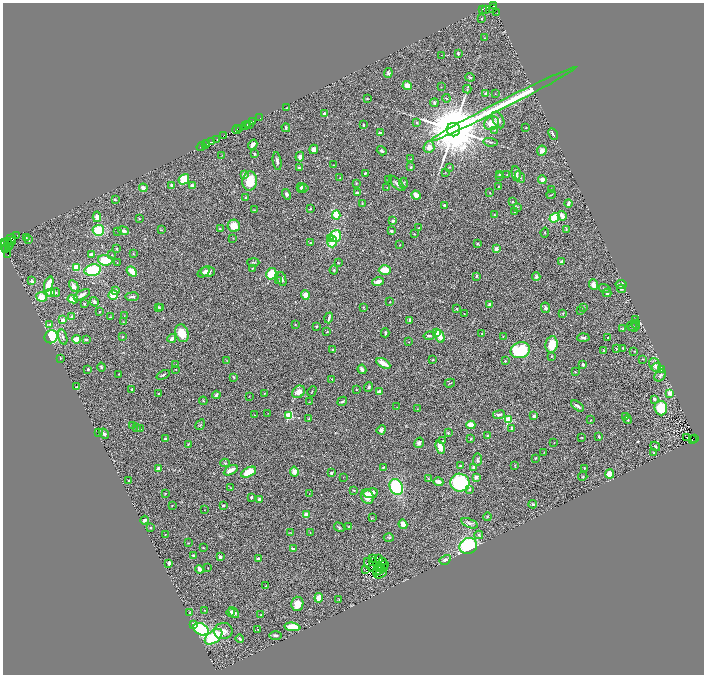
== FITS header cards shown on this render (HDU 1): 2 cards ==
NAXIS1  =                 1403
NAXIS2  =                 1344

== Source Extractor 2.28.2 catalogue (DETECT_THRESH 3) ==
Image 1403 x 1344 px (HDU 1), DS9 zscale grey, zoomed out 1/2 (1 PNG px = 2 x 2 image px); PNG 706 x 676 px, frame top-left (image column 2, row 1343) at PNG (3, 3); each listed source drawn as its Kron ellipse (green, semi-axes under 4 px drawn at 4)
Background 0.614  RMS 0.044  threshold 0.132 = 3 sigma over >= 5 px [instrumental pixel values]
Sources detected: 435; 37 cannot appear on this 1/2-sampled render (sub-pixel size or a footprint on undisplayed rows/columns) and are neither listed nor drawn; the other 398 listed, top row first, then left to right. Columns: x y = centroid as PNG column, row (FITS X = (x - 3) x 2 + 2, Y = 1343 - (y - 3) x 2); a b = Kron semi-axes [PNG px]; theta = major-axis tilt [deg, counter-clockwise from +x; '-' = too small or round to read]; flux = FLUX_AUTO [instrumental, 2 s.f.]
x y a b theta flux
493 5 2 2 - 96
482 9 3 2 - 33
486 9 2 1 - 1.7
492 9 3 1 - 85
496 13 3 1 - 5
482 18 3 2 - 5.9
485 38 3 2 - 3.8
458 53 4 2 - 10
442 55 2 1 - 1.9
388 73 5 3 - 12
470 77 5 3 - 7.9
407 86 4 4 - 73
441 87 2 1 - 2
467 89 4 2 - 7.4
486 93 4 3 - 17
495 94 2 2 - 3
446 98 4 3 - 8
367 99 3 2 - 5.3
434 103 4 3 - 15
503 104 81 3 27 1100
286 108 3 2 - 4.2
325 113 3 2 - 13
260 118 2 1 - 10
498 120 9 5 -64 33
252 122 3 2 - 82
417 123 3 3 - 9.2
492 123 8 6 32 98
247 124 2 1 - 37
250 124 2 1 - 150
245 125 2 1 - 21
363 125 3 2 - 13
286 128 4 2 - 11
526 128 3 2 - 3.9
240 129 3 1 - 210
237 130 4 2 - 560
453 130 7 6 - 83000
495 130 3 3 - 5.7
381 133 3 2 - 16
553 134 6 2 -63 23
224 136 3 2 - 7.1
217 140 2 1 - 21
212 142 3 2 - 450
490 142 7 3 -5 11
207 144 3 2 - 160
205 145 2 1 - 46
253 145 5 3 - 37
201 146 5 1 - 57
429 147 6 5 - 57
314 149 5 4 - 43
382 151 5 3 - 12
542 151 5 5 - 40
254 154 2 2 - 12
222 155 3 2 - 3.2
300 157 5 4 - 28
411 159 2 2 - 2.6
277 161 9 3 -81 23
334 165 4 2 - 5.3
411 167 4 3 - 8.4
449 167 3 2 - 3.9
299 168 2 2 - 16
445 172 2 2 - 3.1
365 173 2 2 - 19
499 174 3 2 - 7.7
516 174 8 4 -81 24
244 175 4 3 - 32
507 175 2 1 - 3.5
500 176 3 3 - 8.2
520 177 6 3 -58 11
340 178 2 2 - 4.4
184 179 6 4 49 150
389 179 2 1 - 2.8
542 180 4 4 - 52
250 181 9 7 81 190
356 183 3 2 - 4.5
397 183 10 4 -45 26
404 183 5 2 - 7.8
171 185 3 3 - 16
193 186 4 4 - 30
498 186 2 2 - 4.1
301 187 4 3 - 15
387 187 2 1 - 2.4
143 188 4 3 - 39
303 189 5 4 - 19
552 189 3 2 - 4.9
358 193 4 3 - 16
490 193 2 2 - 3.3
287 194 5 4 - 19
416 195 5 3 - 51
551 195 5 2 - 4.9
245 198 3 2 - 11
115 199 3 2 - 6.6
513 202 3 2 - 9.4
362 203 2 2 - 4.5
568 203 4 2 - 24
444 205 3 2 - 21
517 207 3 3 - 6.7
310 209 3 2 - 6.5
254 210 3 2 - 3
515 211 4 2 - 4.8
494 214 2 2 - 5.6
336 215 4 4 - 160
562 216 5 3 - 74
97 217 5 4 - 44
139 218 3 2 - 5.6
554 218 5 3 - 300
393 221 3 2 - 18
234 226 6 6 - 110
419 228 3 3 - 7.2
220 229 3 2 - 8.1
566 229 3 2 - 5.5
98 230 6 5 - 240
161 230 3 2 - 7
117 231 2 1 - 2.6
124 231 5 3 - 31
391 231 3 3 - 21
545 233 5 2 - 3.8
414 234 2 2 - 3.1
17 235 2 1 - 11
335 236 6 5 - 290
26 237 2 2 - 3.8
233 238 3 2 - 3.6
10 239 5 3 - 530
29 239 4 3 - 7.2
331 239 3 2 - 40
4 242 3 1 - 290
7 242 3 2 - 370
12 242 2 1 - 52
332 242 6 5 - 130
310 243 3 2 - 4.5
9 244 3 1 - 92
477 244 3 3 - 8.8
400 245 2 1 - 4.1
5 246 7 3 -77 610
8 247 3 2 - 390
117 249 3 3 - 7.2
496 249 3 3 - 37
6 250 2 1 - 100
133 253 4 3 - 7.8
8 254 2 1 - 2.9
92 254 4 3 - 22
112 255 3 2 - 3.1
105 260 7 5 -6 200
117 262 3 2 - 4.5
253 262 6 2 0 7
562 262 3 3 - 35
338 263 3 2 - 5.7
76 267 4 3 - 110
252 268 3 2 - 5.4
93 270 8 5 12 390
334 270 4 3 - 8.6
385 270 6 4 1 100
132 271 6 4 -48 93
204 272 6 3 36 26
208 272 7 5 0 54
271 274 6 5 - 220
476 276 3 2 - 11
536 276 4 3 - 14
282 279 7 3 -76 16
32 281 3 3 - 22
278 281 2 2 - 3
378 282 6 3 17 43
49 284 8 4 71 120
621 284 5 3 - 42
594 285 5 4 - 65
74 286 6 4 -62 43
605 288 6 3 -13 14
621 289 4 3 - 16
116 290 4 4 - 11
51 292 3 3 - 100
56 293 4 4 - 11
607 293 4 4 - 21
82 295 9 3 29 29
113 295 5 4 - 110
305 295 5 4 - 44
42 297 5 5 - 88
132 297 6 3 6 23
73 299 5 4 - 77
94 302 5 4 - 21
390 302 2 2 - 4.1
85 304 3 2 - 7.9
489 304 3 2 - 21
158 307 3 3 - 5.9
363 307 2 2 - 7.9
583 307 3 2 - 4.4
161 308 3 3 - 8.1
545 308 5 4 - 18
457 309 3 2 - 6.4
581 311 3 2 - 2.8
100 312 2 2 - 4.8
563 313 3 3 - 6.1
464 314 2 1 - 2.4
124 316 2 2 - 3
72 317 3 3 - 27
111 317 4 2 - 9.3
329 318 5 2 - 17
635 319 3 3 - 7
63 320 4 3 - 37
410 320 3 2 - 11
123 322 3 2 - 3.7
50 324 3 3 - 14
295 324 3 2 - 3.8
636 324 5 2 - 7.7
316 326 2 2 - 29
632 326 5 4 - 13
634 327 5 3 - 12
623 329 3 3 - 10
327 332 2 2 - 5.5
436 332 4 3 - 110
182 333 9 6 -71 130
385 333 4 2 - 12
482 333 2 2 - 5.1
429 336 5 3 - 17
440 336 7 4 -73 78
503 336 3 2 - 4.3
51 337 7 6 - 310
63 337 8 4 -75 24
123 337 3 2 - 6.6
608 337 3 2 - 6
172 338 4 3 - 33
583 338 6 3 3 16
76 339 4 4 - 83
86 339 4 3 - 13
409 342 2 2 - 3.9
552 344 8 6 81 130
623 348 3 2 - 4.8
333 349 2 2 - 19
616 349 3 2 - 4.8
520 350 10 8 14 500
604 350 4 2 - 5.1
634 351 3 2 - 3.8
552 356 3 3 - 6.8
60 358 3 2 - 4.2
643 359 3 2 - 3.6
433 360 2 2 - 6.6
226 361 3 2 - 3.2
505 361 2 2 - 5.3
383 363 8 3 -31 100
176 364 2 2 - 2.3
583 365 3 3 - 24
655 365 7 5 -60 39
101 367 4 2 - 18
657 368 5 4 - 15
88 369 2 2 - 28
176 369 2 1 - 3.6
362 369 5 3 - 29
661 370 4 3 - 11
575 372 2 1 - 4.6
118 374 2 2 - 3.5
163 375 7 2 26 14
660 375 6 5 - 21
234 377 3 2 - 11
332 379 2 2 - 3.2
450 383 5 2 - 5.7
76 386 2 1 - 3.9
369 387 5 3 - 14
132 389 2 2 - 6
356 390 2 2 - 3.9
312 391 5 1 - 4.5
299 392 7 5 41 64
379 392 3 3 - 63
265 393 3 2 - 5.6
670 393 4 4 - 47
159 394 3 2 - 6.7
216 395 4 2 - 22
249 396 3 2 - 3.2
654 399 3 3 - 17
203 401 4 3 - 7
342 401 5 2 - 12
309 402 3 2 - 4.6
577 406 7 3 -37 24
397 407 3 1 - 2.8
661 408 7 6 - 270
417 409 2 2 - 3
268 413 2 2 - 2.4
254 415 2 2 - 4.8
289 415 3 3 - 450
499 415 6 3 8 21
534 416 2 2 - 22
626 417 4 2 - 5.7
309 419 4 3 - 10
508 420 3 3 - 280
591 420 3 2 - 3.4
628 420 4 2 - 7.5
133 425 3 2 - 7.3
200 425 6 3 58 10
471 425 4 3 - 110
136 428 2 2 - 5.5
512 428 3 3 - 13
140 429 3 2 - 5.6
381 430 5 3 - 22
99 433 3 3 - 6.6
448 433 3 2 - 9.8
104 434 6 3 -43 22
488 436 3 3 - 13
599 436 3 2 - 11
581 437 3 2 - 4.3
686 437 2 1 - 1.3
165 438 3 2 - 9.7
471 438 2 2 - 7.8
695 438 2 1 - 7
692 440 2 1 - 2.3
443 441 3 2 - 5.5
554 442 2 1 - 3.4
419 443 5 4 - 29
188 444 3 2 - 7.9
655 446 5 3 - 12
440 447 7 4 -71 84
544 452 3 2 - 2.7
654 453 2 2 - 4.1
535 458 3 2 - 5.6
478 460 6 4 83 17
225 463 4 3 - 8.4
515 465 3 2 - 4.9
460 466 3 2 - 5.8
383 467 3 2 - 5.5
474 467 4 3 - 34
585 468 3 3 - 7.1
158 469 3 3 - 57
231 470 8 3 28 89
249 472 8 4 26 170
294 472 5 4 - 48
331 473 2 2 - 34
609 474 4 4 - 100
583 476 5 3 - 7.6
343 477 2 1 - 2
476 477 3 3 - 42
428 479 3 2 - 2.7
129 481 3 2 - 9.3
438 482 5 3 - 54
460 483 9 9 - 680
396 487 8 6 -67 500
231 488 3 3 - 5.4
353 490 3 2 - 4.2
469 490 3 3 - 14
371 493 7 4 10 100
165 494 3 2 - 3.6
309 494 3 1 - 2.7
251 497 3 2 - 13
367 497 7 6 - 83
259 500 3 2 - 32
533 504 4 3 - 9.2
172 505 2 1 - 2.5
223 505 2 2 - 12
204 510 2 1 - 2.3
307 515 2 2 - 170
487 517 4 3 - 6.9
372 518 3 2 - 3.9
145 520 4 3 - 25
469 523 9 4 -20 26
403 524 4 4 - 72
151 527 3 3 - 7.2
339 527 6 2 -30 8.1
348 527 3 2 - 4.2
290 533 3 2 - 3.8
310 533 2 2 - 2.7
165 534 2 2 - 3.5
479 535 4 4 - 12
389 537 5 2 - 6.3
188 543 2 1 - 5.1
468 546 9 7 23 760
203 548 3 2 - 6.7
293 549 3 2 - 24
193 555 3 3 - 9.6
220 557 4 3 - 17
372 558 2 1 - 5.1
258 559 4 3 - 16
378 559 3 2 - 1.3
445 560 6 4 30 23
372 561 2 1 - 5.6
382 562 3 1 - 2.4
169 563 3 3 - 19
385 564 2 1 - 7.5
370 565 7 2 -56 5.8
208 568 2 1 - 3.4
379 568 2 1 - 3.5
385 568 2 1 - 5.6
200 569 4 3 - 27
366 569 2 1 - 4
379 570 6 2 27 1.9
376 571 3 2 - 3.6
381 573 7 2 29 1.7
266 586 3 2 - 3.5
319 598 5 4 - 85
339 600 3 2 - 4.5
297 604 7 6 - 80
205 610 2 1 - 2.7
231 612 4 3 - 32
189 613 3 3 - 7.2
234 613 6 3 -50 31
261 615 2 2 - 7.5
194 625 3 3 - 51
292 627 8 4 -6 200
201 629 8 5 -30 580
257 630 3 2 - 3.7
223 631 9 8 - 58
275 635 6 3 -1 14
214 637 10 6 38 430
240 639 4 3 - 15
At the frame edge (FLAGS 8, measured only in part): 1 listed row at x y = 4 242
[37 sub-pixel or undisplayed-footprint detections neither listed nor drawn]